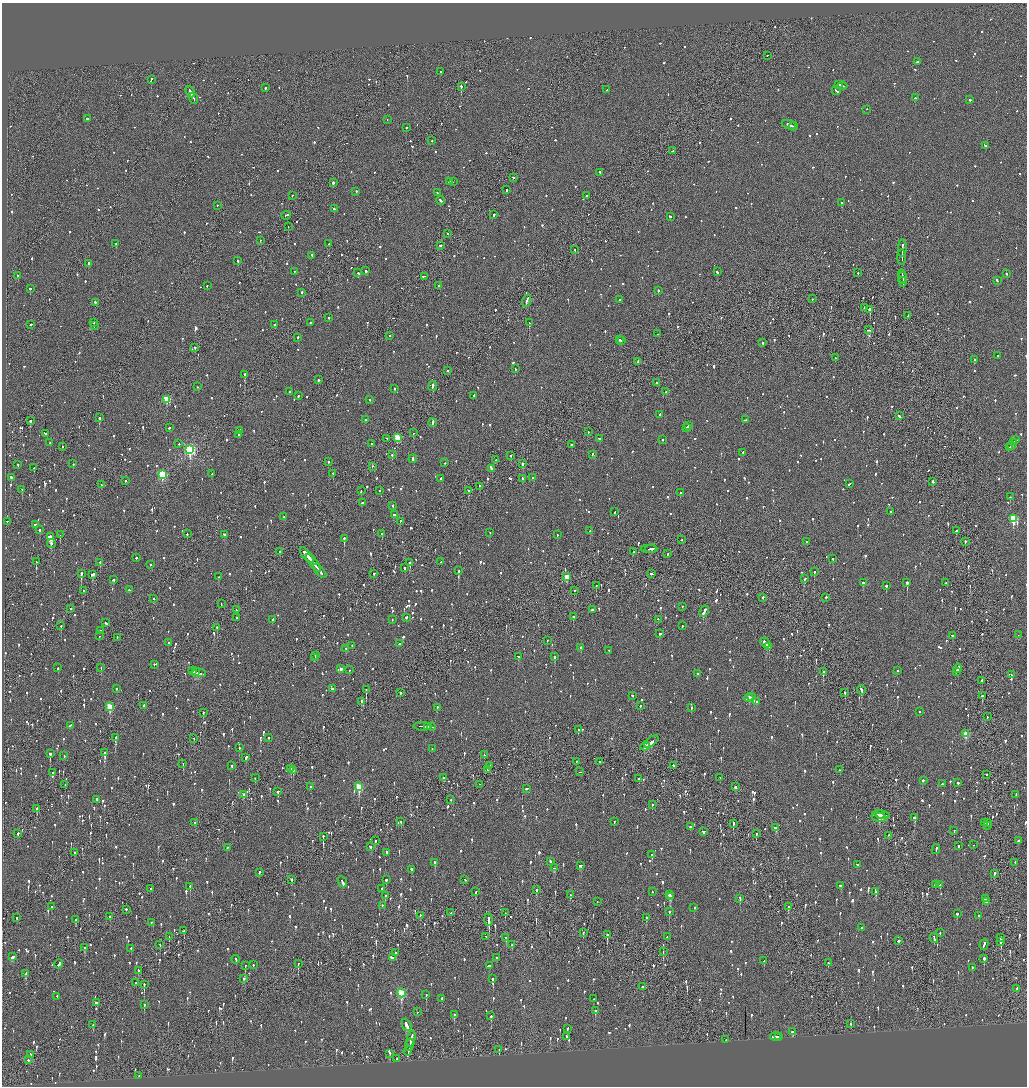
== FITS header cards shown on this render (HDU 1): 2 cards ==
NAXIS1  =                 2050
NAXIS2  =                 2168

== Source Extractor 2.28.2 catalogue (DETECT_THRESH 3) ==
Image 2050 x 2168 px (HDU 1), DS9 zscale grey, zoomed out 1/2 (1 PNG px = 2 x 2 image px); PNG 1029 x 1088 px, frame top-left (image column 2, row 2168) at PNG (2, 3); each listed source drawn as its Kron ellipse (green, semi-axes under 4 px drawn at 4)
Background -0.0916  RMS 0.076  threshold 0.229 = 3 sigma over >= 5 px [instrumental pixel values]
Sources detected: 1981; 75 cannot appear on this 1/2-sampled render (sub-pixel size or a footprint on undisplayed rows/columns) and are neither listed nor drawn; of the other 1906, the 500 brightest by FLUX_AUTO listed and drawn (1406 fainter detections omitted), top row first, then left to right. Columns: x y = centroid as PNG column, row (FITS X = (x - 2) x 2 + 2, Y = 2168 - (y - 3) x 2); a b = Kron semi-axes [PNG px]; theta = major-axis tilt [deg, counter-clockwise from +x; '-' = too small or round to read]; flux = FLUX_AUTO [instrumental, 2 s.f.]
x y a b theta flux
767 56 2 1 - 110
917 62 2 2 - 130
440 72 2 2 - 250
151 80 3 2 - 150
839 85 3 2 - 110
842 86 5 2 - 180
461 87 4 1 - 830
265 88 2 2 - 150
607 90 2 2 - 80
836 91 5 2 - 220
190 92 6 2 -66 230
915 98 2 2 - 140
193 99 5 2 - 590
970 100 2 2 - 330
866 110 2 2 - 80
87 119 2 2 - 850
387 120 2 2 - 110
789 125 7 2 -19 330
793 127 4 1 - 180
406 128 2 2 - 130
432 141 2 2 - 81
985 146 3 2 - 280
673 151 2 2 - 130
600 173 2 2 - 150
513 178 2 2 - 78
449 182 3 2 - 110
453 182 2 1 - 170
333 183 3 2 - 920
507 190 3 2 - 360
356 192 2 2 - 140
437 193 2 2 - 120
292 196 2 1 - 86
587 196 2 2 - 280
440 201 4 2 - 180
841 203 2 2 - 74
217 206 2 2 - 85
334 209 2 2 - 380
494 215 3 2 - 220
286 216 4 2 - 190
670 217 3 2 - 92
288 227 2 2 - 120
448 234 2 1 - 180
260 241 2 2 - 100
116 244 2 2 - 730
329 244 2 2 - 74
440 246 3 2 - 130
902 249 9 2 87 460
575 250 2 2 - 140
312 256 2 2 - 74
902 258 8 1 -90 330
238 261 2 2 - 160
89 264 3 2 - 210
366 271 3 2 - 170
294 272 2 2 - 71
717 272 3 2 - 140
358 273 2 2 - 88
858 273 2 2 - 120
1006 274 2 2 - 110
18 276 2 2 - 290
424 277 4 1 - 140
902 277 6 2 -79 270
902 280 7 1 -87 190
903 281 4 2 - 230
997 281 3 2 - 130
207 286 2 2 - 240
439 286 2 2 - 87
30 289 2 2 - 180
658 291 2 2 - 240
302 293 2 2 - 170
812 299 2 2 - 250
620 300 2 2 - 90
527 301 6 2 72 230
96 303 3 2 - 310
864 308 2 2 - 170
870 310 3 2 - 1600
908 316 3 2 - 81
329 318 2 2 - 110
94 323 2 1 - 150
310 323 2 2 - 110
529 323 2 2 - 290
31 325 2 1 - 260
274 325 2 2 - 72
94 326 2 2 - 93
868 330 4 2 - 140
658 334 2 1 - 110
389 336 2 2 - 92
298 338 2 2 - 93
620 340 3 1 - 83
622 341 3 2 - 100
763 343 2 2 - 110
195 348 2 2 - 260
998 356 2 1 - 120
835 358 3 2 - 180
974 360 2 2 - 100
638 362 3 1 - 100
515 369 2 2 - 84
448 371 2 1 - 180
245 375 2 2 - 2200
319 380 3 2 - 71
656 383 2 2 - 110
433 386 5 2 - 240
197 387 2 2 - 87
394 389 2 2 - 150
289 392 2 2 - 90
666 392 2 2 - 85
298 396 2 2 - 220
474 396 3 2 - 110
167 400 3 3 - 580
370 400 2 2 - 74
660 415 2 2 - 420
899 416 2 2 - 330
99 418 2 2 - 1100
366 420 2 2 - 880
746 420 3 2 - 370
30 421 2 2 - 290
433 423 4 2 - 200
688 426 3 2 - 150
169 428 2 2 - 620
686 428 3 2 - 180
240 431 3 2 - 81
588 432 2 2 - 120
413 433 2 1 - 920
45 434 4 2 - 120
239 435 2 2 - 160
397 438 3 3 - 460
387 439 3 2 - 100
599 439 3 2 - 100
663 440 2 2 - 84
1016 440 2 2 - 210
50 443 2 2 - 74
1014 443 4 2 - 280
179 444 2 2 - 110
371 444 2 2 - 120
571 445 3 2 - 110
1011 446 2 1 - 180
62 447 3 1 - 90
1010 447 4 2 - 240
190 450 4 3 - 2900
743 453 2 2 - 73
392 455 2 2 - 86
592 455 2 2 - 72
511 456 2 2 - 140
413 459 4 2 - 110
496 460 2 2 - 83
328 462 2 2 - 320
445 463 2 2 - 74
73 464 2 2 - 77
522 464 2 2 - 440
18 465 3 2 - 100
372 467 2 2 - 280
34 468 3 2 - 200
492 469 2 2 - 300
212 474 3 2 - 86
333 474 2 2 - 110
162 475 3 3 - 1200
11 478 2 2 - 130
533 478 2 2 - 250
441 479 3 2 - 120
522 479 3 2 - 200
125 481 2 2 - 150
933 482 3 2 - 83
850 484 3 2 - 120
101 485 2 1 - 120
480 487 2 1 - 210
22 490 2 2 - 110
361 491 3 2 - 130
379 491 2 2 - 85
469 491 2 2 - 120
680 493 2 2 - 130
1010 497 2 2 - 73
362 503 2 2 - 410
393 506 3 2 - 87
615 512 2 2 - 74
891 512 2 2 - 150
394 515 2 2 - 160
284 517 2 2 - 75
1013 519 3 3 - 890
7 522 2 2 - 96
400 522 3 2 - 99
35 525 2 2 - 340
39 530 2 2 - 150
590 531 2 2 - 100
956 531 2 2 - 120
490 533 2 1 - 200
187 534 2 2 - 77
382 534 2 2 - 200
60 535 2 1 - 130
225 535 3 2 - 210
557 535 2 1 - 94
51 537 4 2 - 1900
344 539 3 2 - 330
682 540 2 1 - 84
807 542 2 2 - 78
965 542 2 2 - 140
51 544 4 2 - 80
651 549 6 2 1 240
649 550 8 1 2 100
280 552 2 2 - 420
634 552 2 1 - 99
668 554 2 2 - 100
307 555 9 2 -51 2000
136 558 2 2 - 220
833 559 2 2 - 270
36 562 2 1 - 130
441 562 2 2 - 71
100 563 2 2 - 110
313 563 11 2 -52 2300
410 563 3 2 - 390
150 565 2 2 - 290
404 568 2 2 - 88
320 571 9 2 -50 1900
459 571 2 2 - 150
814 572 2 2 - 150
81 574 2 2 - 750
374 574 2 2 - 91
652 574 4 2 - 260
93 575 3 2 - 150
218 577 2 2 - 80
567 577 4 2 - 350
805 579 2 2 - 93
113 580 3 2 - 170
863 583 2 2 - 190
907 583 2 2 - 670
945 583 2 2 - 110
596 586 2 1 - 140
886 586 2 2 - 520
129 590 3 2 - 73
84 591 2 1 - 120
575 591 2 2 - 78
763 598 3 2 - 160
826 598 2 2 - 340
153 599 2 2 - 86
221 604 2 1 - 86
682 607 2 1 - 81
71 609 2 2 - 240
236 610 3 2 - 71
592 610 2 2 - 150
704 612 6 2 62 450
573 617 2 2 - 190
237 618 2 2 - 79
406 618 3 2 - 130
273 620 3 2 - 80
392 620 2 2 - 110
658 620 2 2 - 95
105 623 3 2 - 350
61 626 2 2 - 110
682 626 2 2 - 85
217 628 2 2 - 83
100 631 2 2 - 93
660 634 2 2 - 86
1018 635 2 2 - 140
100 636 2 2 - 110
952 636 2 2 - 86
117 638 2 1 - 200
547 641 2 2 - 75
169 643 2 2 - 82
765 643 5 2 - 360
399 644 2 2 - 87
352 646 2 2 - 89
769 647 2 1 - 150
581 648 2 2 - 78
346 649 2 2 - 110
609 651 2 2 - 99
315 656 3 2 - 200
518 657 3 2 - 110
554 657 2 2 - 210
315 658 3 1 - 180
154 665 2 2 - 120
58 668 2 2 - 250
101 668 2 1 - 87
341 669 3 3 - 75
958 669 5 2 - 300
349 670 2 2 - 84
193 671 3 2 - 120
897 671 2 2 - 110
195 672 3 2 - 120
823 672 2 2 - 160
956 672 2 2 - 120
199 673 7 2 -4 200
697 674 2 2 - 76
1012 675 2 2 - 130
982 681 2 2 - 430
116 689 2 2 - 96
332 689 2 2 - 140
366 690 3 1 - 260
861 690 5 2 - 220
400 693 2 2 - 86
845 693 2 2 - 130
632 696 2 2 - 77
982 696 3 2 - 330
751 697 2 2 - 120
749 698 4 2 - 390
362 702 4 2 - 160
757 702 2 2 - 220
144 706 2 2 - 79
640 706 2 2 - 130
110 707 4 3 - 550
437 708 2 2 - 120
691 708 3 2 - 98
920 712 2 2 - 340
203 713 2 2 - 89
987 717 2 2 - 83
70 726 4 2 - 150
422 727 9 2 -2 440
428 727 3 1 - 140
432 727 4 2 - 180
578 730 2 2 - 160
966 734 3 3 - 330
115 738 3 1 - 1900
268 738 2 2 - 160
194 739 2 2 - 110
651 742 8 2 39 270
645 747 5 2 - 170
239 748 2 2 - 130
432 749 2 1 - 100
104 753 3 2 - 3000
50 754 2 2 - 870
484 755 2 2 - 170
64 756 2 2 - 89
246 758 3 2 - 140
576 762 2 1 - 170
600 762 2 1 - 130
183 764 2 1 - 73
232 766 2 2 - 120
489 766 2 1 - 160
673 766 2 1 - 100
291 769 2 1 - 73
487 770 2 1 - 91
839 770 2 2 - 130
293 771 2 2 - 210
580 772 2 1 - 92
53 773 2 1 - 190
986 775 2 1 - 110
255 778 2 1 - 130
443 778 3 2 - 78
720 778 2 1 - 79
639 779 2 2 - 690
923 781 2 2 - 170
958 783 2 2 - 230
942 784 2 2 - 190
65 785 2 1 - 99
479 785 2 1 - 130
310 787 2 2 - 74
359 787 4 3 - 740
735 787 3 2 - 73
526 789 3 2 - 220
278 792 3 2 - 84
244 795 3 2 - 89
1016 795 3 2 - 78
97 800 3 2 - 110
450 800 2 1 - 94
652 805 2 2 - 81
37 809 4 2 - 140
880 815 5 2 - 220
882 815 7 2 -14 340
879 818 7 4 -13 88
914 818 3 2 - 330
401 822 2 2 - 81
614 822 2 2 - 100
195 823 3 2 - 97
985 823 4 2 - 110
987 823 2 2 - 99
733 824 3 2 - 330
988 826 2 1 - 86
690 827 2 2 - 89
776 828 4 2 - 280
954 831 2 2 - 100
703 832 3 2 - 110
18 834 2 2 - 240
756 834 2 2 - 190
889 836 2 1 - 340
323 837 2 1 - 330
375 841 2 2 - 230
1018 841 3 2 - 79
973 845 2 1 - 320
959 846 2 2 - 82
370 847 3 2 - 87
227 848 2 2 - 130
936 850 5 2 - 160
75 853 2 2 - 92
387 853 3 2 - 110
652 855 2 2 - 140
550 862 3 2 - 130
435 863 4 2 - 200
1015 863 2 2 - 120
858 865 4 2 - 160
580 866 3 2 - 100
554 868 3 3 - 93
411 870 4 2 - 140
259 873 2 2 - 71
994 874 3 2 - 290
291 880 2 1 - 310
386 880 2 2 - 110
465 880 2 2 - 92
342 882 6 2 -65 250
935 885 2 2 - 630
940 885 2 2 - 210
841 886 3 2 - 83
190 887 3 2 - 180
150 889 2 1 - 74
382 889 2 2 - 140
537 890 3 2 - 280
476 892 3 2 - 100
652 892 2 2 - 160
876 892 3 2 - 150
570 895 3 2 - 150
669 895 2 1 - 180
385 896 2 2 - 140
670 897 4 2 - 310
740 899 4 2 - 120
985 899 2 2 - 110
597 902 2 1 - 130
987 902 2 2 - 290
382 906 2 2 - 110
51 907 2 2 - 110
789 907 3 2 - 510
694 908 2 2 - 170
126 910 2 2 - 93
669 912 2 2 - 120
451 913 2 1 - 130
505 913 2 1 - 73
957 914 3 2 - 150
420 916 2 2 - 130
979 916 2 2 - 190
110 917 2 2 - 110
17 918 2 2 - 71
647 918 2 2 - 190
76 920 3 2 - 120
489 920 6 1 -87 2000
152 923 3 2 - 72
861 928 2 2 - 180
184 931 3 2 - 120
583 933 2 2 - 140
940 933 2 2 - 80
607 935 2 1 - 360
169 937 2 2 - 72
486 937 2 2 - 110
667 937 2 1 - 82
506 938 3 1 - 96
934 938 5 2 - 140
1001 938 2 2 - 490
899 941 2 2 - 180
1001 942 4 2 - 99
160 945 3 2 - 160
512 945 2 2 - 110
984 945 6 2 73 200
84 948 3 2 - 240
131 949 2 2 - 96
663 952 2 1 - 110
396 953 2 2 - 170
13 957 4 2 - 120
392 958 4 2 - 200
496 958 2 2 - 180
984 959 3 2 - 250
236 960 4 2 - 160
764 961 2 2 - 100
828 963 2 2 - 88
59 964 4 2 - 230
298 964 3 1 - 150
253 965 2 2 - 160
245 966 3 2 - 130
489 966 3 2 - 310
972 968 2 2 - 90
138 971 3 2 - 140
26 974 4 2 - 81
244 979 2 2 - 79
492 979 2 2 - 120
136 983 2 2 - 70
144 985 3 2 - 230
642 987 2 2 - 180
1016 989 3 2 - 130
401 993 4 3 - 1100
426 995 3 2 - 390
57 997 2 2 - 270
442 998 2 2 - 73
593 999 2 2 - 120
96 1003 3 2 - 180
144 1005 2 2 - 350
595 1011 3 2 - 77
417 1012 2 2 - 130
454 1015 2 2 - 180
491 1016 2 2 - 460
851 1024 2 2 - 110
93 1025 2 1 - 130
407 1025 6 2 -65 390
567 1029 3 2 - 84
793 1032 3 2 - 130
566 1037 3 2 - 310
775 1037 5 2 - 460
779 1037 2 2 - 110
411 1039 8 2 77 330
726 1040 2 2 - 100
409 1045 6 2 76 230
499 1050 3 1 - 85
408 1051 4 2 - 140
390 1054 2 2 - 84
30 1055 3 1 - 76
397 1059 2 2 - 86
28 1060 2 2 - 79
139 1076 2 1 - 82
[1406 fainter detections neither listed nor drawn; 75 sub-pixel or undisplayed-footprint detections neither listed nor drawn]